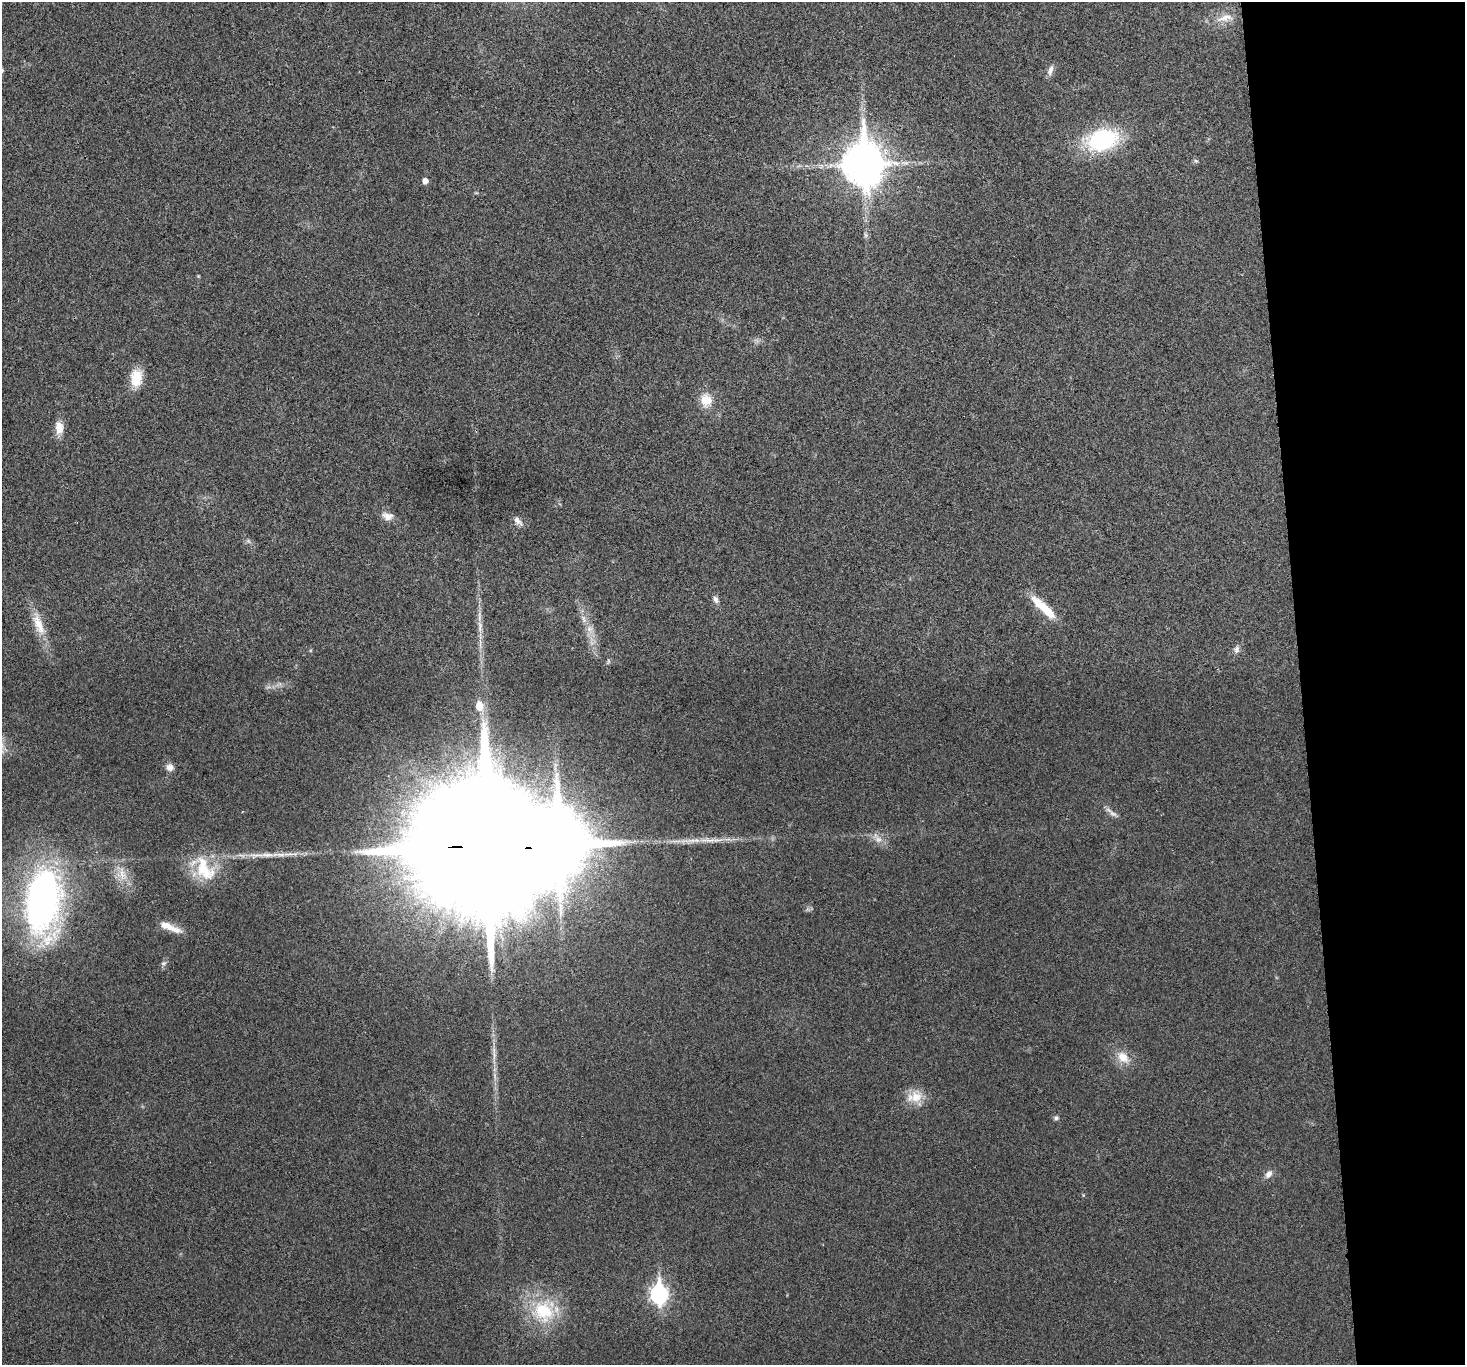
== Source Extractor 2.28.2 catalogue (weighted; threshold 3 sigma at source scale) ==
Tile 6 of 3 x 3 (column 3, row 2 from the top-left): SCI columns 2928-4390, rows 1493-2855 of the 4392 x 4370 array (HDU 1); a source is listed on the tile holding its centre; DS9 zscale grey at full resolution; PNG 1467 x 1367 px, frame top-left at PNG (2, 2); no overlay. Shown black and unused: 11% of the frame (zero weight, under 3 of 4 exposures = <1% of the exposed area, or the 3 px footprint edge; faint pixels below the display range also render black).
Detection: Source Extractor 2.28.2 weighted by HDU 2 'WHT'; one run over the whole footprint, this tile lists its part. Background 0.0321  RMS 0.0062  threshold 0.0281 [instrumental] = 3 sigma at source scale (4.5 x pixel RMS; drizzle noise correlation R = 1.50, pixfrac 1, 0.05/0.05 arcsec/px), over >= 5 px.
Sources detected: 43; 1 too faint to see at this stretch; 1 inside a brighter object's white glare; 1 long thin detection or spike segment (spike, bleed or trail) — not listed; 2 inside a brighter listed object's ellipse — not listed separately; the other 38 listed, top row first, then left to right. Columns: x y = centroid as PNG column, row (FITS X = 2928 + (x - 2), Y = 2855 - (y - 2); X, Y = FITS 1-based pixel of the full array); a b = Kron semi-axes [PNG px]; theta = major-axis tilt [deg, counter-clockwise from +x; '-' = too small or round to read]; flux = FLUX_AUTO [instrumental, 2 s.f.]
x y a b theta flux
1225 18 26 10 13 9.3
1050 70 15 6 72 3
1102 140 27 18 15 75
1196 161 6 4 -41 0.98
864 164 15 12 -86 2000
425 181 5 5 - 3.7
866 235 6 6 - 1.3
136 378 19 12 85 15
706 400 15 13 -82 11
59 428 15 9 -86 7.8
387 516 15 10 -13 5
518 521 14 7 -50 3.6
715 599 9 6 -59 2.3
1043 607 38 9 -43 16
584 619 12 5 -78 3.1
38 624 33 12 -69 13
480 626 18 6 -90 4.7
589 629 9 8 - 3.4
1236 649 10 7 84 2.3
608 661 6 4 -72 0.84
479 706 9 7 -84 11
170 767 9 8 - 3.7
1113 813 15 6 -37 2.9
878 839 12 9 -43 4.8
488 847 48 30 -1 55000
267 855 31 6 1 8.9
204 868 41 22 -52 28
122 874 21 13 -75 10
43 901 74 38 85 220
165 925 20 9 -21 7.1
163 963 8 5 19 1.4
494 1055 16 5 -84 3.9
1123 1057 17 13 -43 9.3
915 1097 23 16 14 11
1056 1118 6 6 - 1.5
1269 1174 10 7 49 3.5
659 1294 9 7 -87 200
543 1311 35 30 -37 39
Overlapping masked pixels (flux is a lower limit): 2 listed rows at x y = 864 164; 488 847